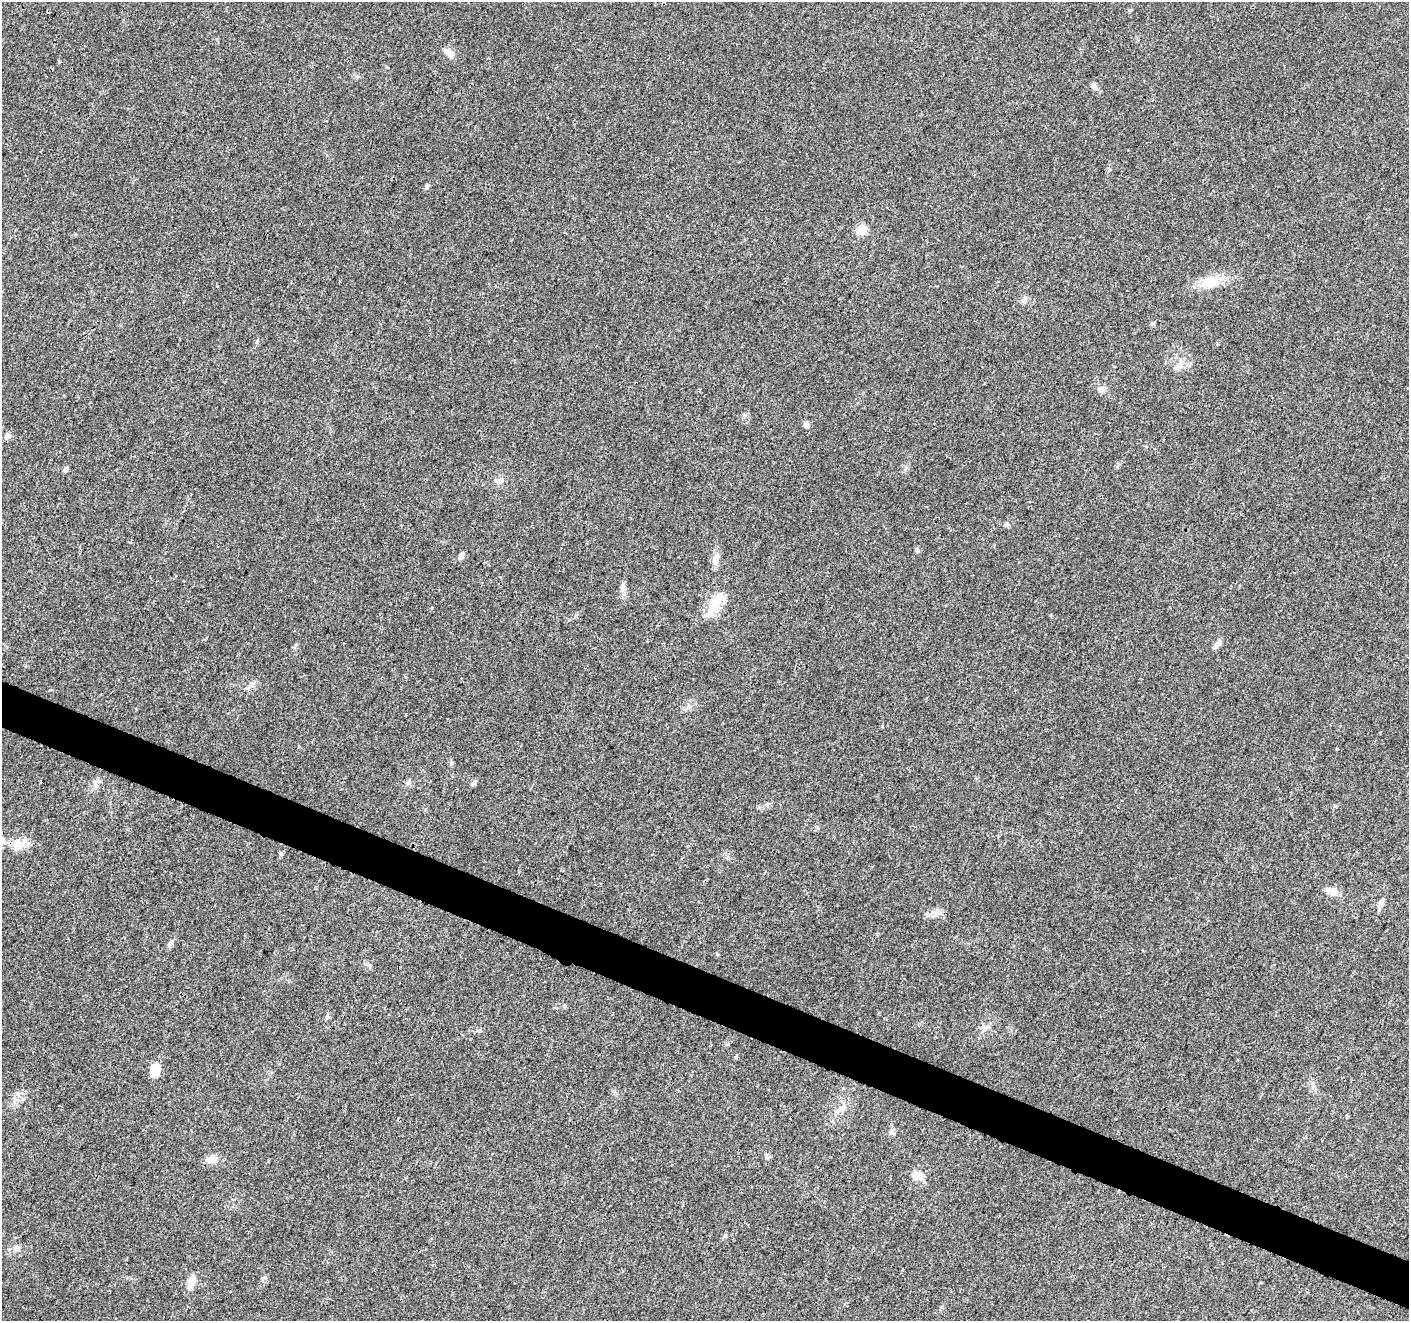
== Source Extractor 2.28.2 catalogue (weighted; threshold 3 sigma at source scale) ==
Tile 6 of 4 x 4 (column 2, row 2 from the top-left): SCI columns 1413-2819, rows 2849-4167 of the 5644 x 5762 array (HDU 1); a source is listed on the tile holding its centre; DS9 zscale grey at full resolution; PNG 1411 x 1323 px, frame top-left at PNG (2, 2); no overlay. Shown black and unused: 4% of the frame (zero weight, under 3 of 4 exposures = <1% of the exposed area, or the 3 px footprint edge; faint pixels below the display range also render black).
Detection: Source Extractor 2.28.2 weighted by HDU 2 'WHT'; one run over the whole footprint, this tile lists its part. Background 0.0255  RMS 0.0032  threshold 0.0142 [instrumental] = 3 sigma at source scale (4.5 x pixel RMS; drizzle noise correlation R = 1.50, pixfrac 1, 0.0396/0.0396 arcsec/px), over >= 5 px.
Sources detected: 38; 1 inside a brighter object's white glare — not listed; the other 37 listed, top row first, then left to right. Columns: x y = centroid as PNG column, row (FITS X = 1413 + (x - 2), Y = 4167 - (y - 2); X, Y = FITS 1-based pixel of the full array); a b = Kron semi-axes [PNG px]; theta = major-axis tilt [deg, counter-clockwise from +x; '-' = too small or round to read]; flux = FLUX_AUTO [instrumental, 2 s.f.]
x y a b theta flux
449 53 15 8 -36 2.2
1094 86 8 6 -45 1.2
427 186 6 5 - 0.74
861 230 6 6 - 18
1211 281 25 15 21 6.9
1024 299 9 7 87 1.2
1176 368 7 4 19 0.72
1101 389 11 7 -4 1.3
744 415 6 4 90 0.48
806 424 6 6 - 1.3
7 436 8 7 - 1.1
66 469 6 5 - 0.67
499 481 12 6 -2 1.3
1006 524 7 5 75 0.63
917 550 6 5 - 0.6
461 556 8 6 50 1.1
715 559 16 8 80 2.4
622 588 13 7 74 1.4
713 606 21 15 61 6.4
1218 644 14 6 41 1.6
451 763 7 4 89 0.52
408 782 8 5 50 0.85
474 783 7 5 46 0.93
767 804 7 4 18 0.56
18 844 16 15 - 4.4
281 854 5 5 - 0.67
1332 891 15 9 -20 2.9
1381 902 9 7 -72 1.3
935 912 11 5 20 1.5
171 943 9 5 53 0.92
735 1057 5 4 - 0.39
155 1070 12 8 75 5.8
891 1131 7 5 48 0.79
212 1159 13 9 -4 2.7
916 1175 11 10 - 2.7
16 1249 7 6 - 0.9
192 1281 13 10 76 2.7
Unlisted compact peaks at least as high as the median listed source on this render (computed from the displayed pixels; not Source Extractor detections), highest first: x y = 882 726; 717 954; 1335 806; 565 1006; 1152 324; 17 1094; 370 966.